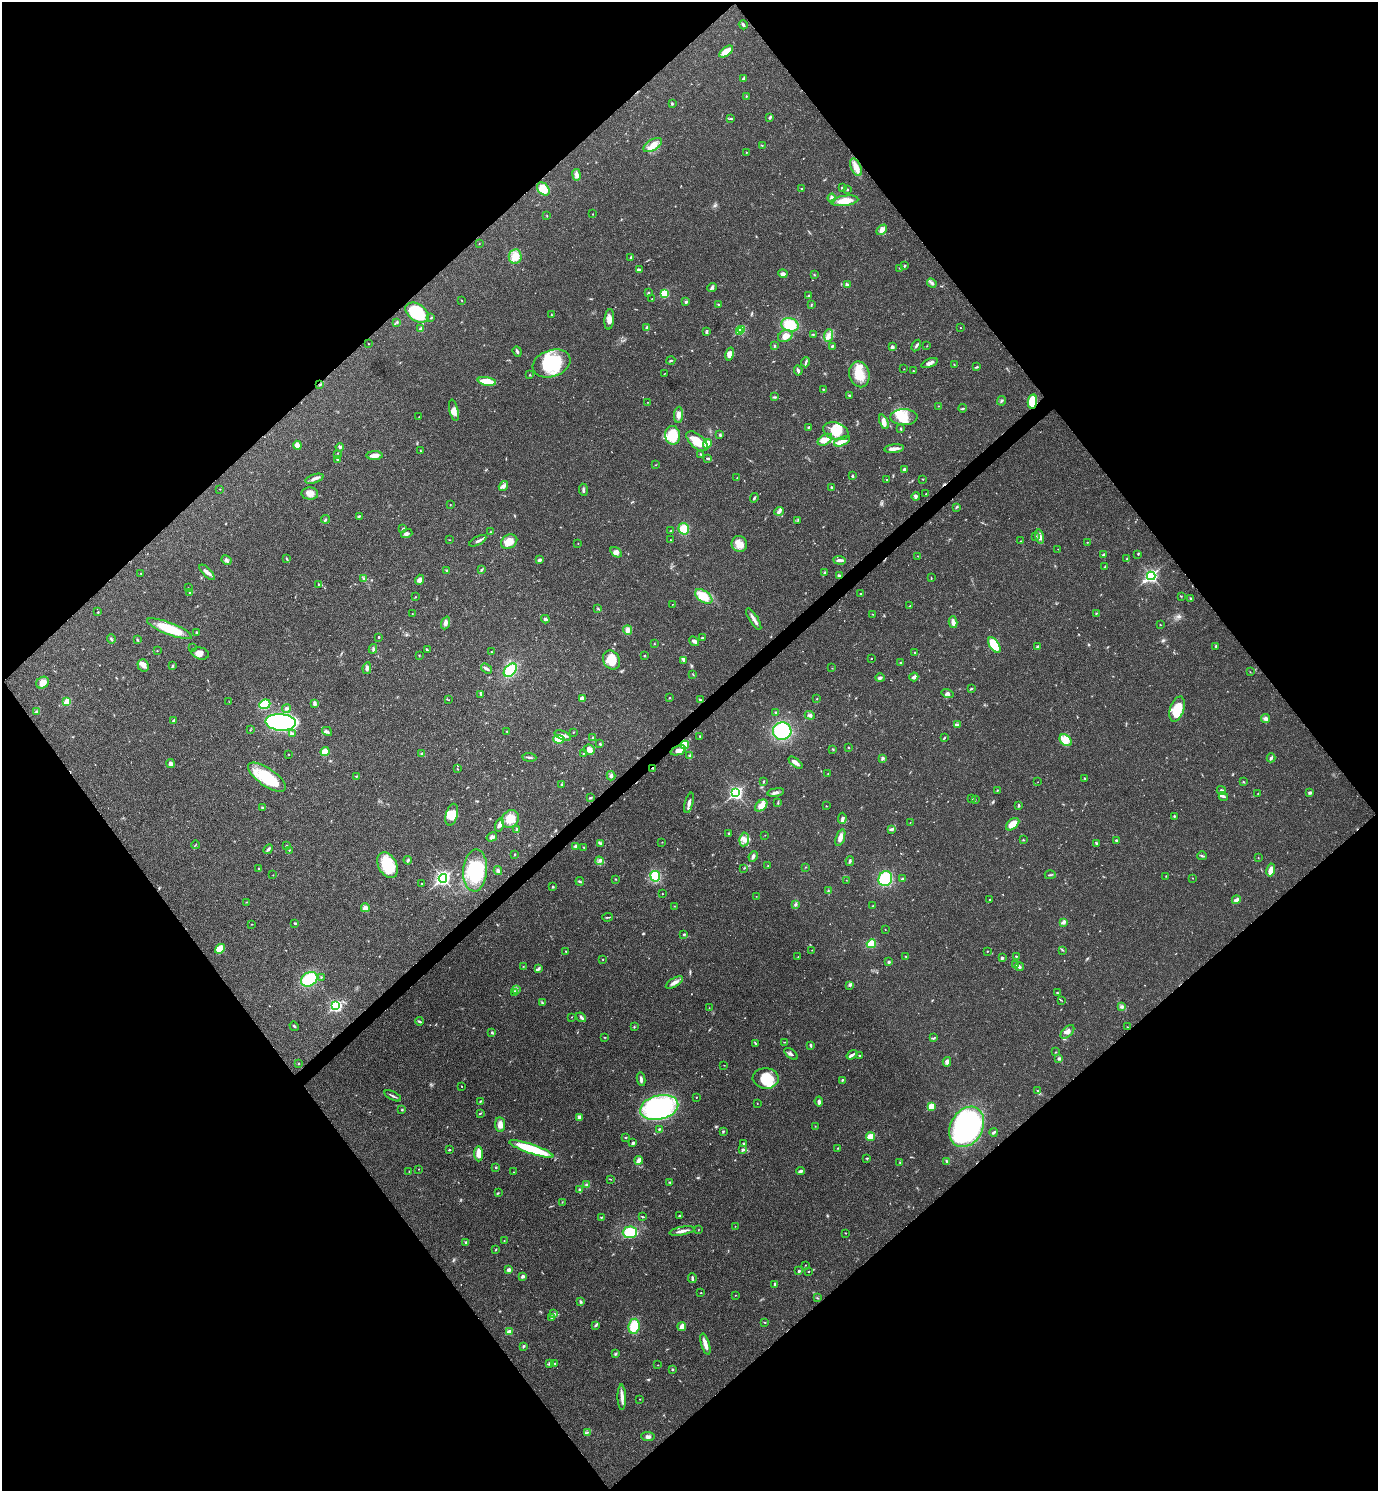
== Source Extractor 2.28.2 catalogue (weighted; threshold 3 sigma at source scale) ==
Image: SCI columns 300-5800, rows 2-5957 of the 5958 x 5961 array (HDU 1 of 3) = the unmasked area's bounding box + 8 px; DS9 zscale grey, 4 x 4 block average (1 PNG px = mean of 4 x 4 image px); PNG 1380 x 1493 px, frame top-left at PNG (2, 2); each listed source drawn as its Kron ellipse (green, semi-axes under 4 px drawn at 4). Shown black and unused: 50% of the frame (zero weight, under 3 of 4 exposures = <1% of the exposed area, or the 3 px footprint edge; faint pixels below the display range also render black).
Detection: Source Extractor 2.28.2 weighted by HDU 2 'WHT'. Background 0.0204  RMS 0.0022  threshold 0.00997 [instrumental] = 3 sigma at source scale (4.5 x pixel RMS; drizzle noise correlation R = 1.50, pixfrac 1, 0.05/0.05 arcsec/px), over >= 5 px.
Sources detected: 597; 2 too faint to see at this stretch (4 x 4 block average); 3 inside a brighter object's white glare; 2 cosmic-ray / hot-pixel residue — neither listed nor drawn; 7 coinciding with a brighter row at this scale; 42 inside a brighter listed object's ellipse — not listed separately; of the other 541, all 500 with FLUX_AUTO >= 0.371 (the completeness limit of this list) listed and drawn (41 fainter detections not listed), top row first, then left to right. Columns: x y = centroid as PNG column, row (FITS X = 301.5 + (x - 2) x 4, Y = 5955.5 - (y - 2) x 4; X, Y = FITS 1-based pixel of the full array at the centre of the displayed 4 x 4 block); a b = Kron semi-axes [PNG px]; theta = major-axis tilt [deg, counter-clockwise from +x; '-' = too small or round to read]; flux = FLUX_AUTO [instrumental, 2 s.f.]
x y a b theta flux
743 25 5 2 - 2.4
726 52 8 4 38 17
744 78 3 2 - 3.3
746 96 2 2 - 0.66
672 104 3 2 - 1.4
770 117 3 2 - 2.3
730 119 3 2 - 0.92
653 145 10 5 32 12
762 146 2 2 - 0.4
746 153 2 2 - 0.47
856 167 9 5 -67 11
576 175 6 4 -81 4.4
801 188 2 2 - 0.73
842 188 2 2 - 2.7
543 189 7 5 -46 22
847 189 3 2 - 1
832 198 4 3 - 4.3
844 201 14 5 7 19
593 214 2 2 - 0.44
547 216 3 2 - 0.72
882 230 6 4 46 5.6
479 244 2 2 - 0.55
515 257 7 6 - 11
631 257 4 2 - 1.4
905 266 3 2 - 1.2
899 268 2 2 - 0.43
639 270 4 2 - 1.8
783 274 4 4 - 3.9
814 274 2 2 - 1
932 283 5 3 - 2.9
847 285 4 3 - 4.5
712 288 5 4 - 2.8
648 293 2 2 - 2.3
664 293 4 3 - 21
809 296 3 2 - 1.8
652 299 2 2 - 0.61
462 300 2 2 - 0.52
686 302 3 3 - 2.6
719 304 3 2 - 1.2
811 304 2 2 - 0.73
417 313 13 8 -34 57
552 315 3 2 - 0.66
431 318 3 2 - 0.91
609 319 10 4 85 7.4
397 322 2 2 - 1.2
790 325 9 6 -16 33
647 327 3 2 - 1.6
960 328 2 2 - 0.47
421 329 2 2 - 4.6
741 330 2 2 - 42
739 331 3 2 - 8.4
707 332 3 2 - 1.4
813 334 3 2 - 0.93
785 336 7 5 27 12
828 336 6 4 84 5.5
368 344 2 2 - 0.56
774 346 3 2 - 0.92
833 346 4 2 - 1.8
916 346 6 2 60 3
927 346 2 2 - 0.63
892 347 2 2 - 6.4
517 351 5 2 - 2.6
730 354 7 4 76 8.9
671 360 4 2 - 1.4
806 362 5 2 - 2.3
551 363 19 13 18 70
929 363 8 3 22 5.2
954 364 2 2 - 0.92
977 367 4 2 - 1.4
904 369 2 2 - 0.47
798 370 5 3 - 2.8
913 371 2 2 - 1.1
664 374 3 2 - 0.51
859 374 13 10 -76 27
530 375 2 2 - 0.76
487 381 9 3 -9 32
320 385 2 2 - 0.79
823 389 2 2 - 1
850 395 4 2 - 2.1
775 397 4 2 - 1.4
1002 401 5 2 - 1.7
1032 401 7 4 81 32
648 402 2 2 - 0.4
938 406 2 2 - 0.44
963 408 4 2 - 1.5
454 410 11 4 -77 7.5
678 415 8 4 84 7.7
419 417 2 2 - 0.38
904 417 13 8 -1 21
884 422 7 4 -67 6.8
808 427 2 2 - 1.1
901 429 3 2 - 1
836 431 13 8 -19 26
673 435 9 7 -84 42
720 435 3 2 - 1.9
825 440 8 5 33 10
697 441 13 6 -41 23
842 441 8 4 23 7.9
707 444 5 4 - 15
297 445 4 3 - 3.9
340 447 4 2 - 1.9
894 449 10 2 6 8.5
420 450 2 2 - 0.59
701 454 3 2 - 1.2
338 455 2 2 - 0.66
374 456 8 4 1 9.4
708 458 4 2 - 2.1
338 459 2 2 - 0.89
655 465 2 2 - 0.57
904 469 3 2 - 3.3
852 476 3 2 - 1.7
737 478 2 2 - 0.99
314 479 9 3 17 5
887 479 2 2 - 0.46
923 479 2 2 - 0.73
503 486 5 4 - 4.2
832 487 3 2 - 1.1
220 489 2 2 - 0.41
583 490 6 2 -85 2.8
310 494 8 6 -2 8.4
926 494 2 2 - 0.37
916 496 4 4 - 2.8
754 498 5 2 - 2
450 505 2 2 - 0.65
957 507 3 2 - 0.93
779 511 5 3 - 3.2
359 516 4 2 - 1.5
325 519 4 2 - 1.5
798 520 2 2 - 0.64
403 529 4 2 - 1.8
684 529 6 5 - 23
670 531 2 2 - 0.61
490 532 2 2 - 0.74
407 534 6 3 19 3.5
1035 537 3 2 - 0.91
1040 537 7 4 -76 5.6
450 540 2 2 - 0.54
671 540 2 2 - 0.43
478 541 9 2 28 3.9
1021 541 3 2 - 0.67
509 542 8 6 28 17
1087 542 2 2 - 0.59
578 543 2 2 - 0.41
739 544 8 7 - 14
1058 549 2 2 - 0.37
616 552 6 4 -35 6.4
1138 554 2 2 - 0.7
1104 555 3 2 - 2.5
918 556 2 2 - 0.66
287 559 3 2 - 0.84
1127 559 3 2 - 0.76
226 560 5 3 - 3.3
539 560 3 2 - 2.8
840 560 6 3 -4 3.6
1105 566 3 2 - 1
447 570 3 2 - 0.84
481 570 3 2 - 1.5
207 572 10 3 -45 5.8
141 573 2 2 - 0.51
825 573 3 2 - 1.6
840 576 3 2 - 4.2
1151 576 4 3 - 230
931 578 3 2 - 0.75
363 579 3 2 - 1
419 580 5 4 - 5.5
318 584 2 2 - 0.72
188 588 2 2 - 0.46
190 593 2 2 - 0.57
861 594 3 2 - 1.3
704 596 10 5 -34 24
1181 596 2 2 - 0.77
416 597 2 2 - 0.82
1190 598 2 2 - 0.62
672 604 2 2 - 0.41
910 606 2 2 - 0.56
598 608 2 2 - 0.67
98 612 2 2 - 1.2
1096 613 2 2 - 0.9
412 614 2 2 - 0.4
872 614 2 2 - 0.52
545 619 4 3 - 2.6
754 619 12 3 -58 5.9
953 622 6 3 -76 7.9
446 623 6 3 69 4.1
1160 625 2 2 - 0.55
169 629 24 6 -21 44
628 630 4 4 - 5.6
196 632 3 2 - 1.2
379 637 2 2 - 1.2
702 638 2 2 - 1.3
111 639 5 2 - 2
137 640 3 2 - 0.99
694 641 5 3 - 3.4
654 644 2 2 - 0.73
994 645 9 4 -57 49
1038 646 3 2 - 1.8
1215 646 4 2 - 0.74
193 648 2 2 - 0.93
373 649 5 2 - 2.2
427 650 4 2 - 1.5
157 651 2 2 - 0.54
491 652 2 2 - 0.72
915 652 2 2 - 0.98
200 653 9 6 -14 7.8
419 656 2 2 - 0.69
645 656 2 2 - 1.7
871 658 2 2 - 0.82
611 660 10 8 -57 22
683 660 3 2 - 1.5
901 663 3 2 - 1
143 665 6 5 - 6
173 666 2 2 - 1
367 668 6 3 80 3.7
832 668 2 2 - 0.4
486 669 6 3 -35 3
510 670 8 5 47 40
1250 672 2 2 - 0.55
693 674 2 2 - 0.61
914 677 5 3 - 4.2
880 678 4 3 - 3.4
42 683 7 5 35 12
971 689 3 2 - 1.1
481 694 4 2 - 0.85
948 694 6 4 -17 4.4
582 698 4 4 - 5.6
669 698 2 2 - 1.4
817 699 2 2 - 0.62
449 700 2 2 - 0.94
700 700 4 2 - 1.2
67 701 3 2 - 21
229 702 2 2 - 0.43
314 703 4 3 - 3.9
265 704 6 4 23 50
287 708 4 3 - 2.6
1177 709 13 7 71 33
37 711 2 2 - 0.72
776 713 3 2 - 2.8
810 715 5 3 - 2.8
1266 719 4 3 - 4.2
173 720 4 2 - 1.7
281 722 15 8 -4 330
958 725 3 2 - 1.6
250 730 2 2 - 0.63
327 731 5 3 - 2.8
507 731 3 2 - 0.84
782 731 9 8 - 84
573 732 2 2 - 0.75
292 734 4 3 - 3.2
563 735 9 3 -21 4.7
700 736 2 2 - 1
593 738 2 2 - 2.6
944 738 3 2 - 1.1
559 739 6 3 -3 26
1066 740 7 5 -41 9.7
600 744 3 2 - 1.2
685 745 4 4 - 36
849 747 2 2 - 1
833 749 2 2 - 0.79
589 750 6 5 - 6.2
678 750 8 4 20 7.6
325 752 4 3 - 19
422 753 2 2 - 0.6
583 753 2 2 - 0.69
289 754 2 2 - 0.53
690 756 4 3 - 2.6
529 757 7 2 -6 2.6
883 758 3 3 - 2.4
1271 758 4 3 - 2.7
796 763 8 3 -38 6.9
170 764 4 3 - 5.3
653 768 2 2 - 1.2
457 769 2 2 - 0.65
828 774 2 2 - 0.85
356 776 3 2 - 1.1
611 776 4 3 - 2.6
267 777 22 8 -35 54
1084 778 2 2 - 0.78
1243 781 2 2 - 0.67
763 782 3 2 - 0.99
1038 782 2 2 - 0.39
562 784 3 2 - 1.1
997 790 2 2 - 0.9
1221 791 4 4 - 3.2
776 792 8 2 9 4.5
736 793 3 2 - 270
1258 793 2 2 - 0.55
1310 793 3 2 - 2.5
1223 796 5 2 - 2.4
590 798 4 2 - 1.4
972 798 2 2 - 0.5
975 799 2 2 - 0.41
689 803 10 2 75 5
778 803 4 2 - 1.1
761 805 7 4 41 11
1019 805 3 2 - 1.7
826 806 2 2 - 0.62
263 808 3 2 - 1.9
452 815 11 6 76 16
1174 816 3 2 - 0.96
842 818 5 3 - 3
510 819 9 8 - 19
910 822 2 2 - 0.59
1013 824 8 5 41 17
499 825 6 4 74 4.9
517 830 4 3 - 3.3
891 830 4 2 - 1.9
729 833 2 2 - 1.1
765 835 2 2 - 0.37
492 837 5 3 - 3.4
840 837 9 3 71 9.3
744 839 7 4 83 7.2
1023 840 2 2 - 0.8
1116 840 2 2 - 1.5
662 842 2 2 - 0.53
600 843 4 3 - 2.2
1097 844 3 2 - 1.2
195 845 4 2 - 0.76
286 846 2 2 - 0.48
576 846 4 3 - 2.5
584 848 2 2 - 1.1
268 849 5 2 - 2.9
289 850 2 2 - 0.51
514 855 2 2 - 0.66
753 856 5 3 - 3.5
1202 856 5 2 - 1.7
1258 857 2 2 - 0.42
408 860 4 2 - 1.9
599 861 5 3 - 3.9
850 861 5 2 - 2.4
387 865 14 9 -61 47
768 866 2 2 - 0.61
806 867 2 2 - 0.45
744 868 3 2 - 0.85
259 869 3 2 - 0.82
475 870 21 12 86 62
498 870 4 3 - 2.7
1271 870 6 3 78 11
273 875 2 2 - 0.42
1050 875 5 2 - 1.2
655 876 5 5 - 44
1166 876 3 2 - 0.58
443 878 4 3 - 250
1193 878 2 2 - 0.46
615 879 2 2 - 0.77
885 879 7 6 - 58
902 879 3 2 - 2
846 880 2 2 - 0.4
580 881 4 2 - 1.8
421 883 2 2 - 0.54
553 887 2 2 - 1.2
828 891 4 2 - 1.3
662 894 2 2 - 0.41
756 896 2 2 - 0.38
990 900 3 2 - 0.97
1236 900 4 3 - 3.6
247 902 2 2 - 0.63
796 904 3 2 - 1.6
674 906 2 2 - 0.48
873 906 2 2 - 0.7
365 908 4 4 - 7.8
607 917 5 2 - 1.5
1064 922 4 3 - 3.8
294 923 3 2 - 1.3
251 924 2 2 - 0.59
885 929 2 2 - 0.41
684 934 2 2 - 2.3
871 944 4 4 - 25
220 949 5 4 - 21
812 950 2 2 - 0.38
1062 950 2 2 - 0.78
565 951 2 2 - 0.53
987 951 2 2 - 0.76
906 956 2 2 - 0.55
1016 956 2 2 - 1.2
798 957 2 2 - 0.62
1002 958 3 2 - 2.5
603 959 2 2 - 0.68
889 962 3 2 - 2.3
1016 965 3 3 - 2.6
523 966 2 2 - 0.43
1019 967 4 3 - 2.8
539 968 4 2 - 2.1
321 977 3 2 - 0.85
309 979 9 6 32 70
674 982 9 4 32 6.6
850 985 3 2 - 1.8
516 990 4 2 - 2.2
514 992 2 2 - 0.73
1057 993 3 2 - 0.96
1061 1000 2 2 - 0.66
542 1003 3 2 - 1.8
336 1006 3 3 - 100
1122 1007 4 3 - 2.3
709 1008 2 2 - 0.52
572 1017 2 2 - 0.57
581 1017 5 3 - 2.9
419 1021 4 2 - 1.6
294 1026 5 2 - 1.3
634 1027 2 2 - 0.98
1127 1027 2 2 - 0.55
1067 1032 8 5 46 6.4
492 1033 3 2 - 1.6
605 1037 2 2 - 0.66
934 1038 3 2 - 1.3
784 1042 2 2 - 0.62
755 1043 3 2 - 1
810 1045 3 2 - 2.5
1056 1052 2 2 - 0.62
791 1054 8 2 -36 3.1
852 1055 6 3 36 3.1
859 1055 2 2 - 1.2
1059 1058 4 3 - 1.8
947 1062 5 3 - 5.7
298 1064 2 2 - 1.1
724 1065 2 2 - 0.39
766 1078 13 10 -3 38
641 1079 7 2 -81 3.8
842 1080 3 2 - 1.1
462 1086 2 2 - 0.55
1037 1090 2 2 - 0.46
393 1096 9 2 -26 2.4
696 1097 2 2 - 0.62
480 1101 4 2 - 1
819 1101 5 3 - 3.3
757 1103 2 2 - 0.48
931 1106 2 2 - 40
659 1108 19 12 14 190
402 1110 2 2 - 1.3
480 1113 4 2 - 1.2
579 1117 4 3 - 4.9
500 1124 7 5 -85 8.2
815 1126 2 2 - 0.51
967 1127 21 16 60 340
660 1129 4 2 - 1.5
723 1132 3 2 - 1
993 1132 4 2 - 2.3
870 1136 4 3 - 19
626 1137 2 2 - 1.2
633 1143 2 2 - 5.9
743 1144 4 2 - 0.95
838 1148 3 2 - 0.79
531 1149 23 4 -19 67
449 1150 3 2 - 1.2
742 1150 4 3 - 2.7
479 1154 7 3 -87 14
867 1158 2 2 - 1.1
639 1160 4 3 - 5.3
947 1161 4 2 - 1.6
900 1163 2 2 - 0.67
496 1167 3 2 - 1.1
419 1169 2 2 - 0.43
409 1171 2 2 - 0.84
801 1171 4 3 - 2.6
514 1172 2 2 - 0.53
610 1179 2 2 - 0.5
669 1182 3 2 - 1.3
586 1185 3 2 - 1.5
579 1190 3 2 - 1.3
498 1193 2 2 - 0.91
562 1202 2 2 - 0.51
679 1216 3 2 - 0.86
601 1217 3 2 - 0.99
643 1217 4 2 - 1.1
735 1226 2 2 - 0.53
698 1229 2 2 - 0.4
682 1231 12 2 11 6.9
630 1232 7 6 - 40
846 1233 2 2 - 0.59
504 1240 2 2 - 0.48
466 1242 2 2 - 2.5
496 1250 2 2 - 0.77
805 1265 2 2 - 0.51
509 1270 4 3 - 3.9
799 1271 2 2 - 2.1
809 1272 2 2 - 0.55
523 1276 3 2 - 3.8
692 1278 5 2 - 2.4
775 1284 4 2 - 2.4
701 1293 2 2 - 0.65
735 1295 2 2 - 0.53
817 1298 3 2 - 0.87
580 1302 3 3 - 1.8
553 1314 3 2 - 1.3
551 1317 2 2 - 0.96
765 1322 3 2 - 0.73
595 1326 3 2 - 1.2
634 1326 7 5 81 30
682 1326 4 3 - 9
509 1332 3 2 - 10
705 1344 11 3 -73 8.9
523 1346 3 2 - 1.5
615 1354 3 2 - 1.6
555 1363 2 2 - 0.62
550 1364 4 3 - 2
658 1365 2 2 - 0.51
673 1369 2 2 - 2.4
622 1397 12 3 -88 7.3
640 1399 2 2 - 0.59
587 1432 2 2 - 0.66
648 1437 7 3 -6 3.2
Overlapping masked pixels (flux is a lower limit): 3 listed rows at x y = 1032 401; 840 576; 653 768
Diffuse or blended objects may show on this block-average render without a row.